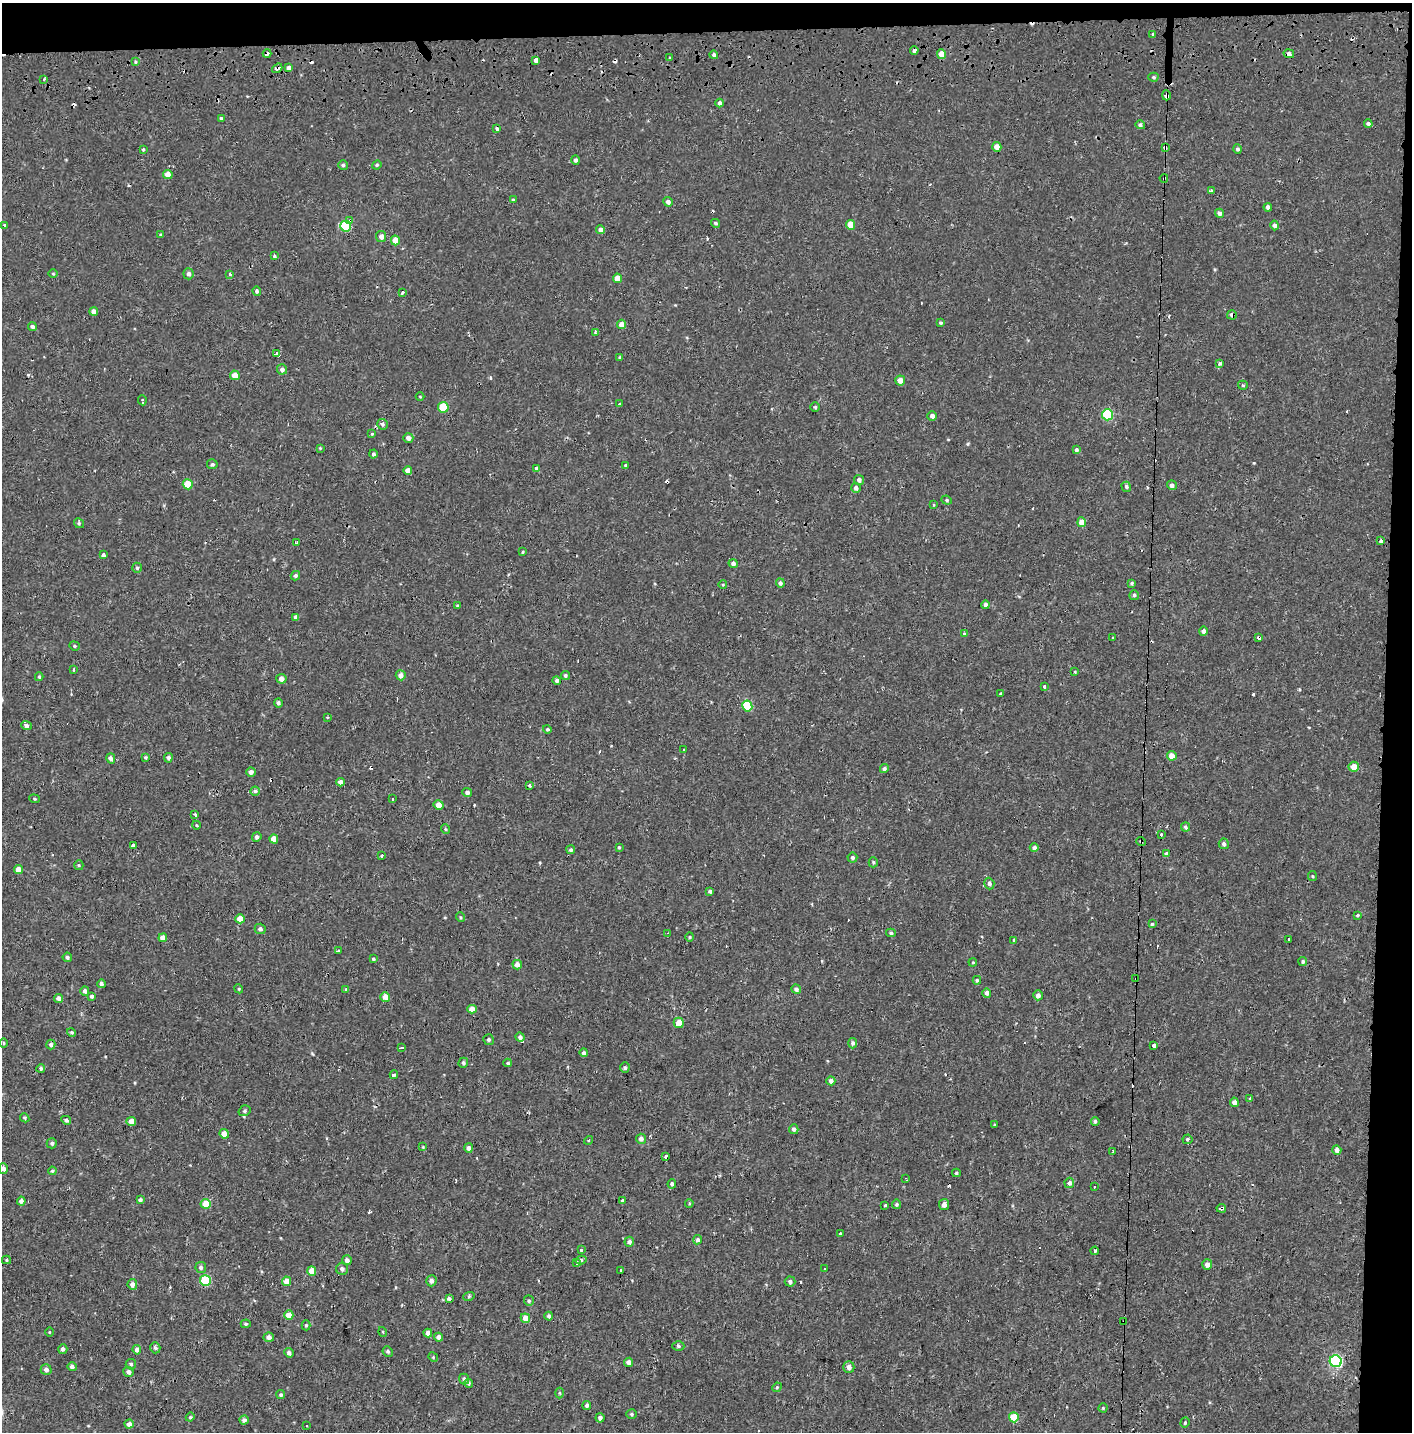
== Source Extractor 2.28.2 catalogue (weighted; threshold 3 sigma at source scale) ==
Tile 3 of 3 x 3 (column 3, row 1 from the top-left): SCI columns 2836-4245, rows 3024-4453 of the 4245 x 4554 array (HDU 1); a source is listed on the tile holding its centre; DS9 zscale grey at full resolution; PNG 1414 x 1434 px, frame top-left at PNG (2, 3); each listed source drawn as its Kron ellipse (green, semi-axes under 4 px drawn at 4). Shown black and unused: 4% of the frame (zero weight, under 2 of 3 exposures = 3% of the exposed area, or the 3 px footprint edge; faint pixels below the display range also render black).
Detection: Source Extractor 2.28.2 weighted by HDU 2 'WHT'; one run over the whole footprint, this tile lists its part. Background -2.28e-05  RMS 0.0025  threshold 0.0113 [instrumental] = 3 sigma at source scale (4.5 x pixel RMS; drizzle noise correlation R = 1.50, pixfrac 1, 0.0396/0.0396 arcsec/px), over >= 5 px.
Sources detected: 342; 39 cosmic-ray / hot-pixel residue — neither listed nor drawn; the other 303 listed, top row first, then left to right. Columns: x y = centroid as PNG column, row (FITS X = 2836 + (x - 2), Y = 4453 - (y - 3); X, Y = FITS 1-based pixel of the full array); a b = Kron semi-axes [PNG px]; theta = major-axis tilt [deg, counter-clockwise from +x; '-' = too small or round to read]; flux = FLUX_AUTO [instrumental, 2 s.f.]
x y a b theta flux
1153 34 3 2 - 0.47
914 50 4 3 - 1
267 54 4 3 - 0.98
941 54 5 4 - 3
1289 54 5 4 - 0.81
714 55 4 4 - 0.51
670 58 3 2 - 0.38
536 60 4 3 - 9.9
135 62 4 3 - 0.34
277 68 5 3 - 0.79
289 68 4 4 - 1.1
1153 77 5 4 - 0.36
44 79 3 3 - 0.22
1166 95 5 4 - 1
719 103 4 4 - 0.68
221 118 3 3 - 0.38
1368 124 4 3 - 0.68
1140 125 5 4 - 0.64
497 129 4 3 - 2.1
997 147 5 4 - 2
1165 148 4 3 - 0.56
143 149 3 3 - 0.32
1237 149 4 4 - 0.51
576 160 4 4 - 0.59
343 165 5 5 - 0.5
377 165 5 4 - 0.32
168 174 5 4 - 2.1
1164 178 4 2 - 0.19
1211 190 4 3 - 0.33
513 200 3 3 - 0.31
668 202 5 4 - 1.1
1268 207 4 4 - 0.71
1219 213 4 4 - 0.79
350 221 4 3 - 1.7
715 223 4 4 - 0.38
851 225 5 4 - 3.4
1275 225 5 4 - 0.79
5 226 4 3 - 0.92
345 226 5 5 - 16
601 230 4 4 - 1.2
161 234 4 3 - 0.25
381 237 5 5 - 1.3
395 240 5 4 - 2.7
274 256 3 3 - 2
53 274 5 3 - 0.21
189 274 5 5 - 0.74
230 274 3 3 - 0.89
617 278 4 4 - 2.3
257 291 4 4 - 0.64
402 293 3 3 - 1.5
94 311 4 4 - 1.1
1232 315 5 4 - 0.89
941 323 3 3 - 0.38
622 324 4 4 - 2.1
32 327 4 4 - 0.54
595 332 3 3 - 0.93
276 354 4 3 - 23
620 358 4 4 - 0.47
1220 363 4 4 - 0.55
282 369 5 5 - 0.84
235 375 5 4 - 2.3
900 380 5 5 - 1.6
1243 385 5 4 - 0.3
420 397 4 3 - 0.19
142 400 5 3 - 0.87
619 404 3 3 - 0.94
443 407 5 5 - 9.4
815 407 5 4 - 0.39
1107 415 5 5 - 15
932 416 5 5 - 0.95
382 424 5 5 - 0.54
372 434 3 3 - 0.38
408 438 5 4 - 1.2
320 448 3 3 - 0.23
1076 450 3 3 - 0.81
373 454 4 4 - 0.51
212 464 5 5 - 0.48
626 465 3 3 - 0.34
537 469 4 4 - 1.2
408 471 4 4 - 1.5
859 480 5 5 - 0.75
188 484 5 5 - 5.2
1172 485 5 4 - 0.83
1126 487 5 4 - 0.53
856 488 5 5 - 0.96
947 500 5 4 - 0.33
934 505 4 3 - 0.19
1082 522 5 4 - 2.9
79 523 5 4 - 0.33
1381 541 3 3 - 1
297 543 3 3 - 1
523 552 3 3 - 0.33
103 555 4 3 - 1.3
733 563 5 4 - 0.66
137 568 5 4 - 0.38
295 576 5 4 - 0.51
780 583 5 4 - 0.7
1132 583 3 3 - 0.38
723 585 4 3 - 0.2
1134 595 5 5 - 0.46
985 605 4 4 - 2.2
457 606 3 3 - 0.31
296 617 4 4 - 0.89
1203 631 4 4 - 0.95
964 634 3 3 - 0.97
1258 637 3 3 - 4.3
1113 638 3 3 - 0.88
74 646 5 4 - 0.36
74 669 3 2 - 0.37
1075 672 3 3 - 0.22
401 675 5 5 - 1.3
565 675 5 4 - 0.43
39 677 4 3 - 0.32
281 679 5 5 - 1.4
557 680 4 4 - 0.57
1045 686 3 3 - 2.6
1000 693 3 2 - 0.2
278 703 5 4 - 0.55
747 706 5 5 - 12
327 717 3 2 - 0.21
26 726 5 4 - 0.69
547 729 4 4 - 0.4
684 750 3 2 - 0.26
1172 756 5 4 - 2.2
146 757 3 3 - 0.31
111 758 5 4 - 0.84
168 758 5 4 - 0.6
1354 767 5 5 - 2.8
884 769 4 4 - 0.52
251 772 5 4 - 1
341 782 4 4 - 1.3
530 785 3 3 - 2
255 791 4 4 - 0.47
467 793 5 4 - 0.79
34 799 5 4 - 0.31
393 799 3 3 - 0.25
439 805 5 4 - 2.5
195 814 4 3 - 1.1
196 825 4 3 - 0.22
1185 827 4 4 - 0.5
445 829 5 3 - 0.26
1161 834 3 3 - 0.89
257 837 5 4 - 0.66
274 839 5 4 - 1.9
1141 841 5 3 - 0.25
1224 844 5 5 - 0.64
133 845 3 3 - 6
619 847 4 4 - 0.26
1034 848 4 4 - 0.76
571 850 4 4 - 0.39
1166 854 4 4 - 0.97
382 856 3 3 - 0.66
852 858 5 5 - 0.59
873 862 5 4 - 0.38
79 865 5 4 - 0.3
18 869 4 4 - 2.1
1312 876 5 4 - 0.28
989 883 6 5 - 0.81
710 891 3 3 - 0.44
1358 915 3 3 - 1.2
460 917 5 3 - 0.25
240 919 5 4 - 2.5
1152 924 4 4 - 0.27
260 929 5 5 - 0.78
668 933 4 4 - 0.24
891 933 5 4 - 0.43
690 937 4 4 - 0.31
163 938 4 4 - 1.9
1289 939 3 3 - 1.5
1014 940 4 3 - 1.3
338 951 3 3 - 0.69
67 957 5 4 - 0.49
373 958 3 3 - 0.73
973 962 4 3 - 0.22
1303 962 4 4 - 0.43
517 965 5 4 - 1.7
1136 979 3 3 - 0.37
977 980 4 3 - 0.34
101 984 4 4 - 0.69
239 989 4 3 - 0.24
346 989 4 4 - 0.26
796 989 5 4 - 0.8
85 991 4 4 - 0.77
987 993 5 4 - 0.97
1038 995 5 5 - 1
92 996 4 3 - 1.6
385 997 5 4 - 2.2
58 998 4 4 - 0.83
472 1009 4 4 - 2.3
679 1023 5 5 - 2.5
72 1032 4 4 - 0.32
520 1037 5 4 - 0.66
489 1040 5 5 - 0.49
4 1043 5 3 - 0.26
853 1043 5 4 - 0.57
51 1044 5 4 - 0.6
1153 1046 4 3 - 3.9
402 1048 4 3 - 2.2
584 1053 4 4 - 0.5
463 1063 5 4 - 0.44
508 1063 4 4 - 0.3
41 1068 4 4 - 0.46
625 1068 5 4 - 0.44
394 1075 4 3 - 0.57
831 1081 4 4 - 1.2
1250 1099 3 3 - 1.8
1234 1102 5 4 - 1.3
244 1111 6 5 - 0.47
25 1118 5 3 - 0.29
66 1120 5 4 - 0.52
131 1121 5 4 - 2.2
1095 1121 4 4 - 0.49
994 1124 3 2 - 0.3
794 1129 5 4 - 0.66
224 1134 5 4 - 2
641 1139 5 5 - 0.82
1187 1139 5 5 - 0.53
588 1140 5 3 - 0.31
52 1143 5 5 - 0.53
423 1147 4 3 - 0.23
469 1148 5 4 - 0.77
1337 1150 5 4 - 1
1113 1151 3 2 - 0.25
666 1156 4 3 - 2
3 1168 5 4 - 0.95
52 1171 4 3 - 0.24
956 1173 4 4 - 0.35
906 1179 4 2 - 0.22
1069 1183 5 5 - 0.68
672 1184 4 4 - 0.59
1095 1187 3 3 - 1.1
140 1200 4 4 - 0.49
623 1200 4 3 - 1.3
21 1201 4 4 - 0.86
689 1203 4 3 - 0.36
206 1204 5 5 - 4.2
896 1204 5 4 - 0.41
944 1204 5 5 - 1.3
885 1205 3 3 - 0.51
1221 1208 4 3 - 5
840 1233 3 3 - 0.51
698 1240 5 4 - 0.54
629 1242 5 5 - 0.71
581 1250 3 3 - 1
1095 1251 4 3 - 4.3
6 1260 4 4 - 0.29
347 1260 5 5 - 0.77
581 1260 5 4 - 0.46
577 1262 3 3 - 1.1
1207 1265 5 5 - 1.4
201 1267 5 5 - 0.54
342 1269 6 6 - 0.66
825 1269 3 3 - 1.3
620 1270 3 3 - 0.45
312 1271 5 4 - 3
205 1281 5 5 - 13
287 1281 5 4 - 2.5
431 1281 5 5 - 0.82
790 1281 5 5 - 0.73
132 1284 5 4 - 0.99
469 1296 5 3 - 0.32
449 1299 4 4 - 0.55
529 1301 5 5 - 0.37
289 1315 5 4 - 2.5
549 1316 4 3 - 0.61
525 1318 5 4 - 2.5
1124 1321 3 2 - 0.41
246 1324 5 4 - 0.35
306 1325 5 4 - 0.37
49 1332 4 3 - 0.19
383 1332 5 3 - 0.24
428 1333 4 4 - 1.1
269 1337 5 4 - 1.2
439 1337 4 4 - 1
678 1346 6 4 0 0.42
155 1348 6 5 - 0.56
63 1349 5 4 - 0.66
137 1350 5 4 - 0.97
388 1352 5 4 - 0.44
289 1353 5 4 - 0.67
433 1357 5 4 - 0.26
1336 1361 6 6 - 32
629 1362 4 4 - 0.97
131 1364 5 5 - 0.45
72 1367 4 4 - 0.72
849 1367 6 5 - 1.1
46 1369 5 5 - 0.99
129 1372 5 5 - 0.99
464 1379 5 5 - 0.66
468 1383 4 4 - 0.41
777 1387 5 4 - 0.31
559 1393 5 3 - 0.26
281 1395 5 4 - 0.42
587 1405 4 4 - 0.57
1103 1408 4 4 - 0.32
632 1414 5 4 - 0.39
190 1417 4 4 - 0.29
1014 1417 5 5 - 5.8
600 1418 4 4 - 0.66
244 1420 4 4 - 0.77
1185 1423 5 4 - 0.33
129 1424 4 4 - 1.2
306 1426 3 2 - 0.25
Overlapping masked pixels (flux is a lower limit): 19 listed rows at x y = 914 50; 267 54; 277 68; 1166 95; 497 129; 997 147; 1165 148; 1164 178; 350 221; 1232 315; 537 469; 1258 637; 439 805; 1141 841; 1136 979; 1234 1102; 666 1156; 1221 1208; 1124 1321
Isophote crosses this tile's border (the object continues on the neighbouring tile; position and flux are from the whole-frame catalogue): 1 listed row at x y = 3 1168